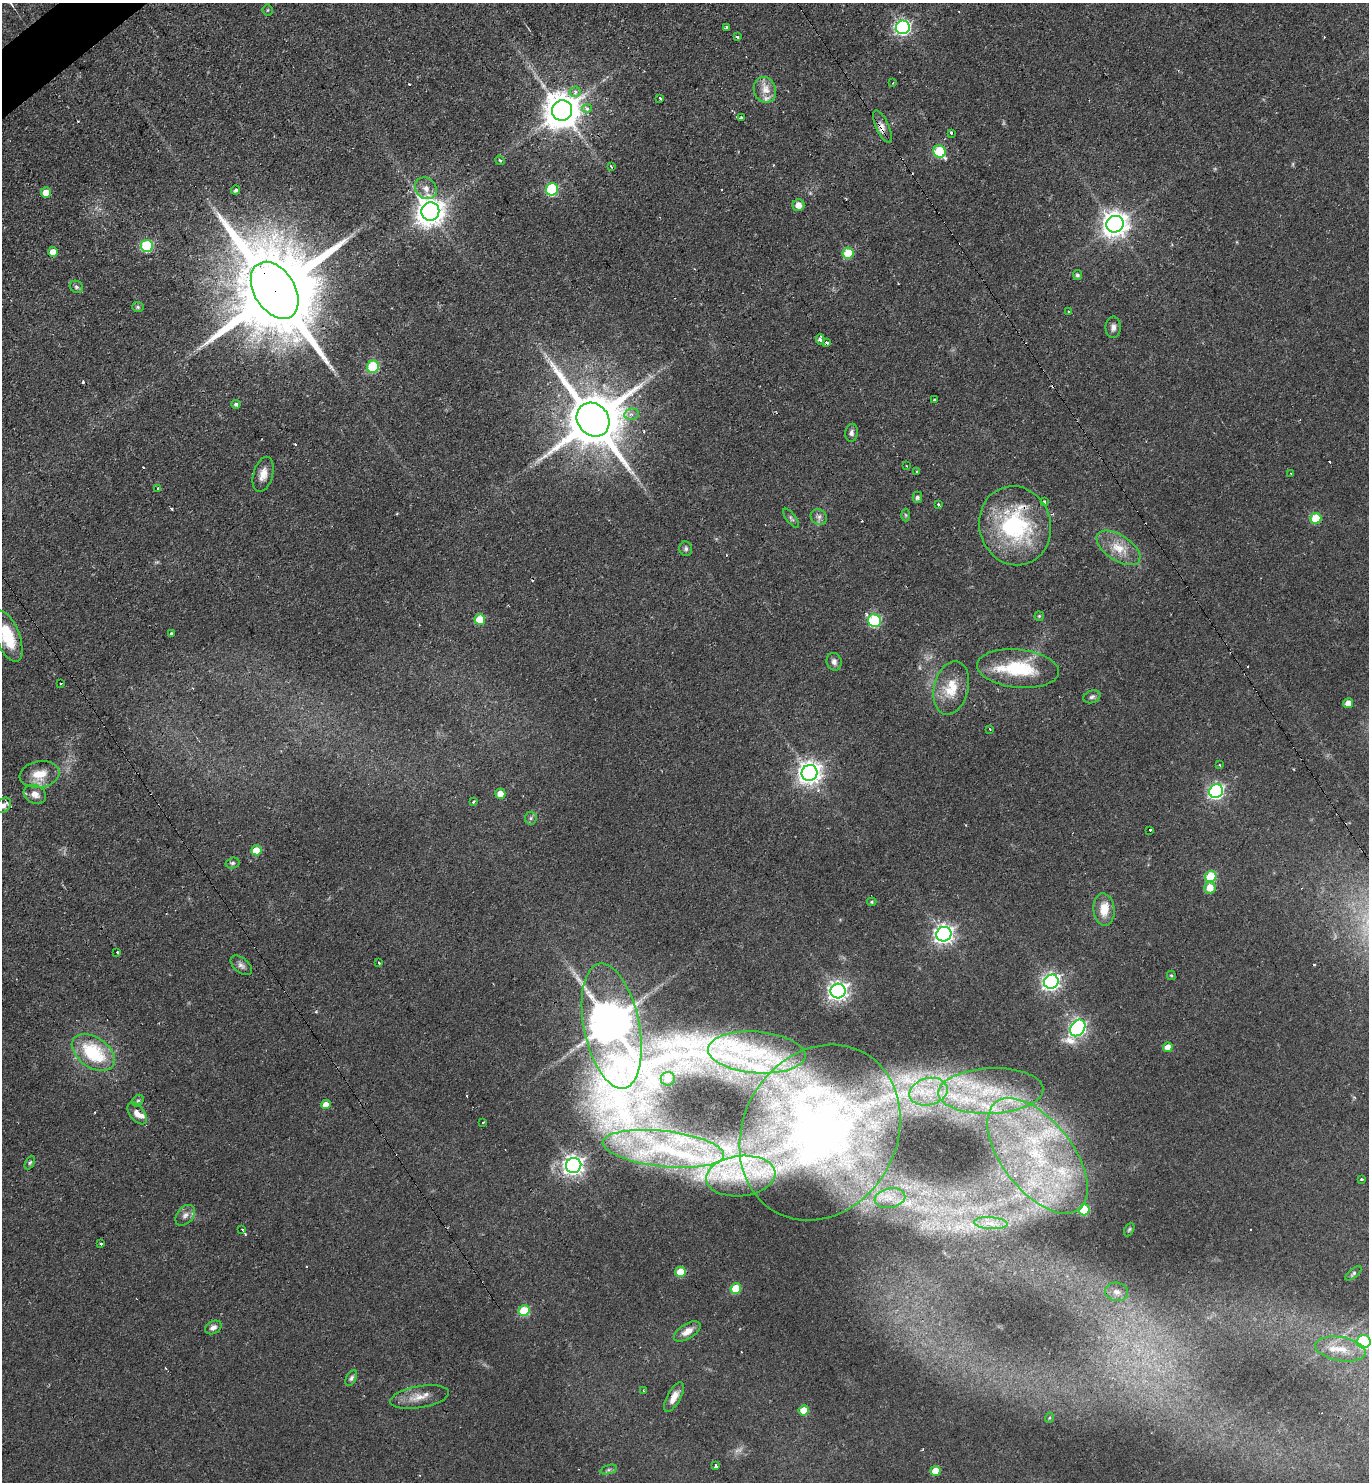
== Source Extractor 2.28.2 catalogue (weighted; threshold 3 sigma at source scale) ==
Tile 11 of 4 x 4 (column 3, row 3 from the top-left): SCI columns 2886-4252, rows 1481-2960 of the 5913 x 5921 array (HDU 1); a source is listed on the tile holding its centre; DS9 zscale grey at full resolution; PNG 1371 x 1484 px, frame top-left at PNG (2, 3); each listed source drawn as its Kron ellipse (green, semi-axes under 4 px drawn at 4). Shown black and unused: <1% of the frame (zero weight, under 2 of 3 exposures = <1% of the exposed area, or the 3 px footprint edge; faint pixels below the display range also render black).
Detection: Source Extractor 2.28.2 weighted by HDU 2 'WHT'; one run over the whole footprint, this tile lists its part. Background 0.0706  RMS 0.0059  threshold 0.0267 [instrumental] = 3 sigma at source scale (4.5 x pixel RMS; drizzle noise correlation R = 1.50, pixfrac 1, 0.05/0.05 arcsec/px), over >= 5 px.
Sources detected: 174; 4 too faint to see at this stretch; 16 cosmic-ray / hot-pixel residue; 1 long thin detection or spike segment (spike, bleed or trail) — neither listed nor drawn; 19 inside a brighter listed object's ellipse — not listed separately; the other 134 listed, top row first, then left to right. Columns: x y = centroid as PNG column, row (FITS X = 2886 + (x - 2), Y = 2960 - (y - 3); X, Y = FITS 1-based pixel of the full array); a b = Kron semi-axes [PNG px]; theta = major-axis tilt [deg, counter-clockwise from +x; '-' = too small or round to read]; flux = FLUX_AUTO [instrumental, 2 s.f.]
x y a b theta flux
268 10 5 5 - 0.81
726 27 3 3 - 2.5
903 27 7 7 - 150
737 37 4 3 - 0.95
893 83 3 3 - 0.42
765 90 13 11 -69 6.7
575 92 5 5 - 2.1
660 98 3 3 - 1.5
587 109 5 4 - 3
562 110 10 10 - 1500
741 118 3 3 - 1.4
882 126 17 6 -66 4.7
951 133 3 2 - 1.3
939 152 6 6 - 41
500 160 5 4 - 0.77
611 167 3 3 - 0.72
426 188 12 10 -46 4.5
552 189 6 6 - 54
236 190 4 4 - 1.3
46 192 5 5 - 9.8
798 205 6 6 - 4.9
430 211 9 9 - 770
1115 224 8 8 - 640
147 246 6 6 - 51
53 252 5 5 - 7.4
848 253 5 5 - 29
1077 275 5 4 - 1.2
76 287 7 6 - 1.3
275 290 31 20 -58 13000
138 307 6 5 - 1
1069 311 3 3 - 1.2
1113 327 11 7 87 2.9
820 339 5 3 - 3.5
826 343 3 3 - 5.4
373 367 6 6 - 43
934 400 3 2 - 0.71
236 404 4 4 - 1.4
632 414 7 5 11 2.5
593 420 18 15 -52 4400
851 433 9 6 85 2.2
906 466 2 2 - 0.59
917 471 3 2 - 0.55
263 474 18 9 74 6.1
1291 474 3 2 - 0.49
158 489 3 3 - 1.7
917 497 5 5 - 1.6
1044 502 3 3 - 0.91
939 505 3 3 - 1.4
906 515 6 4 -88 0.85
819 517 8 7 - 2.4
791 518 11 4 -53 1.4
1316 518 5 5 - 29
1015 526 40 35 -75 75
1118 548 25 12 -33 12
686 549 7 6 - 1.5
1039 616 4 4 - 0.68
480 620 5 5 - 18
875 621 7 6 - 65
171 633 3 3 - 0.87
8 636 27 12 -69 23
834 662 9 7 -76 2.4
1018 669 41 19 -6 34
61 683 3 2 - 0.73
951 688 27 17 76 16
1092 697 9 6 20 1.8
1348 703 5 5 - 4.5
990 729 3 3 - 0.46
1219 765 3 3 - 0.62
810 773 8 7 - 470
39 774 20 13 9 12
1216 791 7 6 - 160
35 794 12 9 -26 5
500 794 5 5 - 8.4
473 802 3 3 - 1.1
3 805 9 6 43 3.5
531 818 6 6 - 1.3
1150 830 3 3 - 2.2
256 850 5 5 - 12
233 863 7 5 16 1.3
1211 877 6 5 - 33
1210 888 6 5 - 8.6
872 902 4 4 - 0.75
1104 910 16 10 -85 10
944 934 7 7 - 290
117 952 3 3 - 1.1
379 962 3 3 - 0.65
241 965 12 7 -41 2.5
1171 975 5 4 - 0.81
1051 982 7 7 - 230
838 991 7 7 - 320
612 1026 63 27 -79 2600
1078 1028 9 6 54 190
1168 1047 5 4 - 6.1
93 1052 24 15 -35 36
757 1052 49 20 -5 42
668 1079 7 7 - 4.1
991 1091 52 23 2 60
928 1092 19 13 14 16
138 1100 6 5 - 0.93
326 1104 5 4 - 6
137 1113 13 7 -52 4.4
483 1122 3 2 - 1.3
820 1133 91 77 60 220
663 1149 61 18 -6 51
1038 1156 68 35 -52 130
30 1162 7 4 62 1.1
574 1165 8 7 - 320
741 1176 35 20 6 34
1361 1179 3 2 - 0.77
890 1198 15 9 11 7.7
1084 1210 5 5 - 33
185 1215 12 8 50 3.3
991 1223 17 6 -4 5.5
242 1229 3 2 - 1.1
1129 1229 7 4 62 0.83
101 1244 3 3 - 1.9
681 1272 5 5 - 17
1353 1273 10 4 40 1.2
736 1289 5 5 - 18
1117 1292 12 9 -9 3.8
524 1311 5 5 - 28
213 1327 9 6 27 2.6
687 1331 15 7 32 5.1
1364 1342 7 6 - 59
1341 1349 25 12 -9 14
351 1378 8 5 61 1.6
643 1391 3 2 - 0.87
419 1397 30 11 10 8.4
674 1397 16 6 60 6.2
804 1410 5 5 - 10
1049 1418 5 3 - 0.57
715 1465 3 3 - 1.5
608 1470 8 4 19 1.2
935 1471 5 5 - 15
Overlapping masked pixels (flux is a lower limit): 3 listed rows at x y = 882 126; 275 290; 1015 526
Isophote crosses this tile's border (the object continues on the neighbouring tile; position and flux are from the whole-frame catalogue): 3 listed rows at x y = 8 636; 3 805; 1364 1342